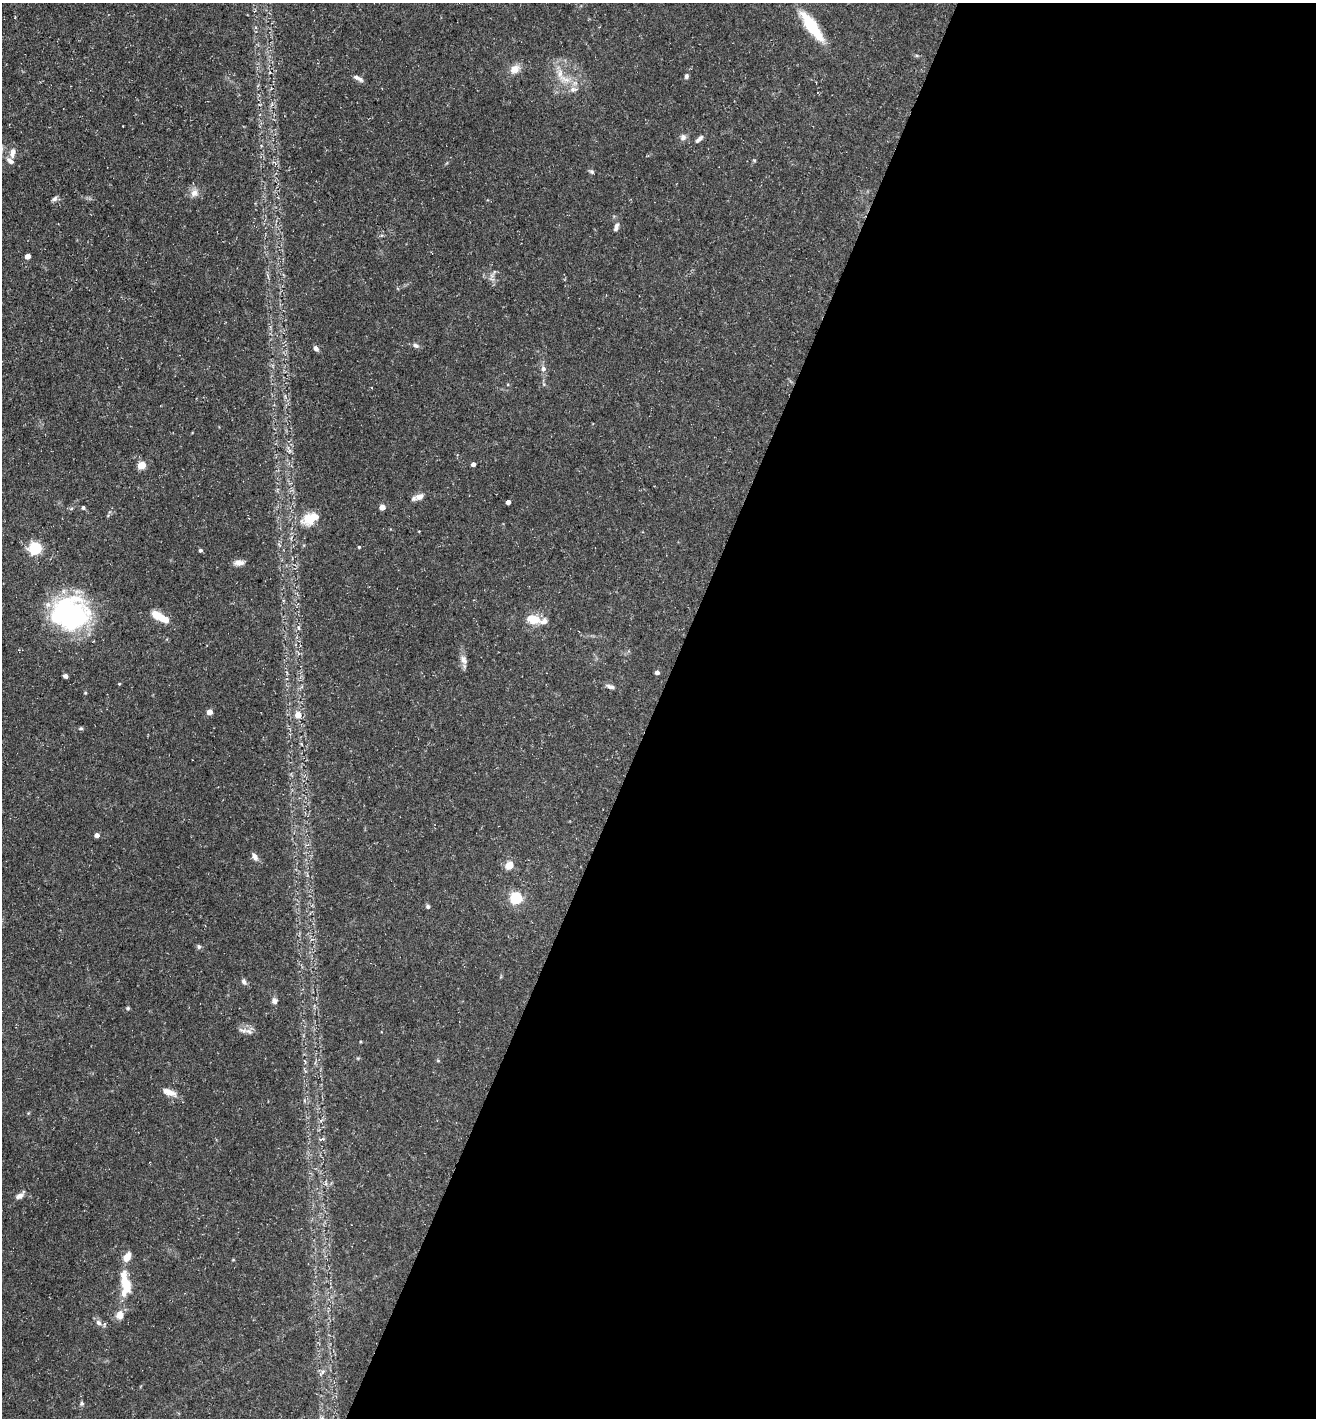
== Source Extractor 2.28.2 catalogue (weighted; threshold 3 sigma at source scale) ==
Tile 12 of 4 x 4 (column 4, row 3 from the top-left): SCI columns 4083-5396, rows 1417-2832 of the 5674 x 5663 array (HDU 1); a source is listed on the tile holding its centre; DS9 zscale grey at full resolution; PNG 1318 x 1420 px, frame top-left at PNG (2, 3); no overlay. Shown black and unused: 50% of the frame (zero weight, under 3 of 5 exposures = <1% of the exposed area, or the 3 px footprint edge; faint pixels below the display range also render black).
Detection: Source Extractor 2.28.2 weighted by HDU 2 'WHT'; one run over the whole footprint, this tile lists its part. Background 0.0534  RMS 0.0049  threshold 0.0221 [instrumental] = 3 sigma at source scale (4.5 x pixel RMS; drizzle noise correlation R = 1.50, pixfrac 1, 0.05/0.05 arcsec/px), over >= 5 px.
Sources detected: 66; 7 inside a brighter listed object's ellipse — not listed separately; the other 59 listed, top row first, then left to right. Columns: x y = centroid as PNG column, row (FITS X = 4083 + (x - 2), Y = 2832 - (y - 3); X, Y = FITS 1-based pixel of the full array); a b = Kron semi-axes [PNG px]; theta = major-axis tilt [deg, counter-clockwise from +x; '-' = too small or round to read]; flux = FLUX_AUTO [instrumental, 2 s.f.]
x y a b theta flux
812 26 37 11 -54 21
515 69 14 10 29 4.1
686 76 6 5 - 1.2
358 78 15 5 -29 1.9
565 79 20 9 -19 6.5
683 137 8 8 - 1.9
699 139 12 5 44 1.8
12 153 14 7 82 2.8
754 160 6 3 -18 0.45
592 172 7 6 - 0.91
194 193 11 8 59 3.1
55 199 8 6 44 1.4
616 227 11 6 72 2
28 256 4 4 - 4.8
416 345 8 5 -25 1.5
316 348 7 5 -46 1.7
543 369 7 7 - 1.7
473 464 4 4 - 2.1
142 465 5 5 - 17
419 497 13 8 23 2.9
508 502 4 4 - 2.2
382 507 4 4 - 5.1
83 508 4 4 - 0.93
310 520 18 15 16 9.5
359 547 4 4 - 0.48
35 548 6 5 - 71
200 550 4 4 - 1
239 563 12 7 0 2.6
70 613 43 36 -5 72
156 615 16 10 -27 5.3
533 619 16 11 -14 7.8
298 628 7 4 -81 0.85
463 660 13 8 -65 2.8
657 672 4 4 - 2
66 676 5 4 - 1.4
119 684 4 3 - 0.43
611 687 11 5 -14 1.8
209 712 4 4 - 4.5
298 715 6 6 - 5.2
81 728 6 4 -2 0.72
97 835 4 4 - 2.8
255 856 10 6 -56 2.2
509 865 5 5 - 15
516 898 5 5 - 61
428 907 5 5 - 0.95
199 946 6 6 - 0.93
244 981 9 6 -61 1.3
275 1001 8 7 - 1.5
128 1008 5 4 - 0.62
243 1030 16 5 -17 2.2
169 1092 18 8 -22 4.5
322 1139 8 3 21 0.76
20 1195 11 6 38 2.5
127 1257 10 6 56 5.2
126 1285 27 9 -75 13
120 1315 10 9 - 3.9
98 1323 9 7 -42 2
322 1372 12 4 50 1.4
82 1403 6 5 - 0.82